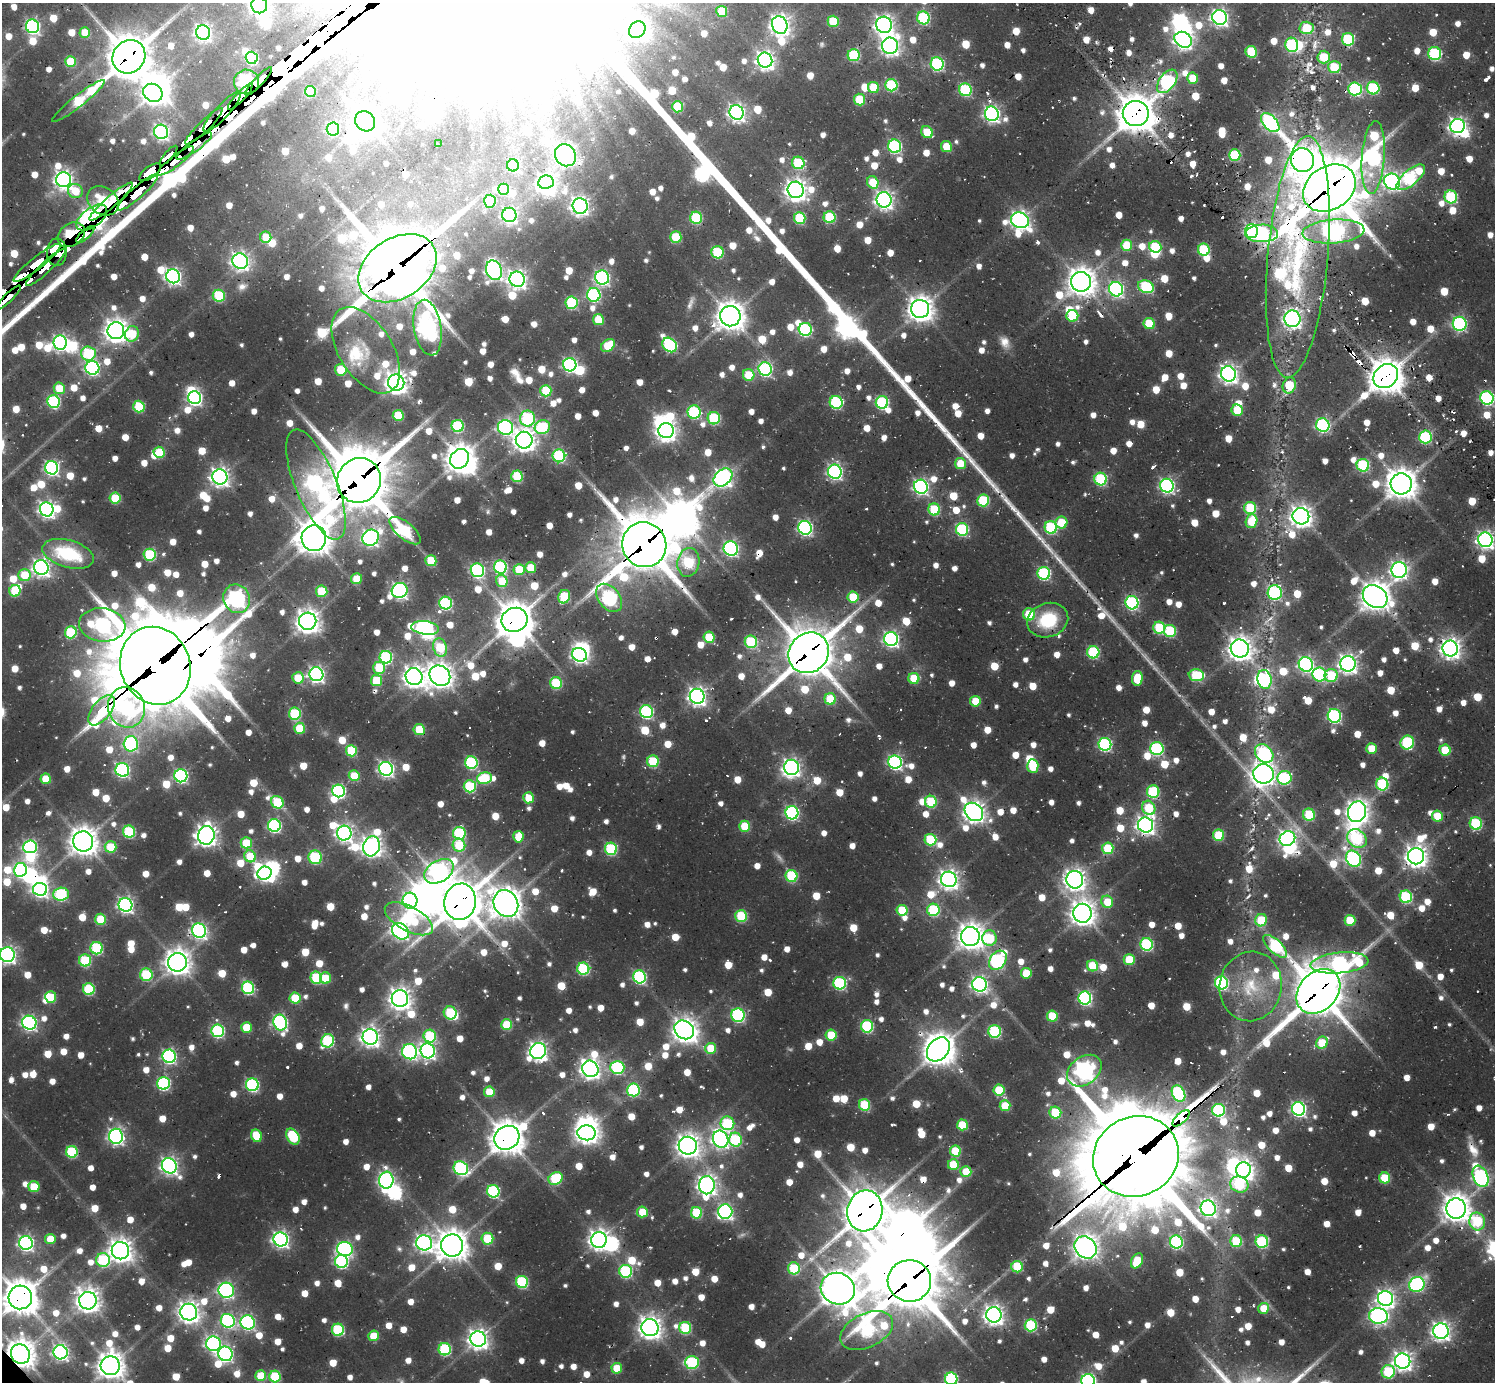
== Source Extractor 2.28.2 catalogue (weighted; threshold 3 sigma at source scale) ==
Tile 10 of 4 x 4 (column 2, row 3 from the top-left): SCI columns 1850-3342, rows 1795-3174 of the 6328 x 6302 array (HDU 1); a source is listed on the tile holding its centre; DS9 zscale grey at full resolution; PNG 1497 x 1384 px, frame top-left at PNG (2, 3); each listed source drawn as its Kron ellipse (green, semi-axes under 4 px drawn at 4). Shown black and unused: <1% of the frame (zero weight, under 2 of 3 exposures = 12% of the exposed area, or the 3 px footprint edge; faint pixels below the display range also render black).
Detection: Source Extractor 2.28.2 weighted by HDU 2 'WHT'; one run over the whole footprint, this tile lists its part. Background 0.0797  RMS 0.01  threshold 0.0451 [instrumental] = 3 sigma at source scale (4.5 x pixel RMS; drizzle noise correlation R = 1.50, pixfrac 1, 0.05/0.05 arcsec/px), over >= 5 px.
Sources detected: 1558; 17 too faint to see at this stretch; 61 inside a brighter object's white glare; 22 cosmic-ray / hot-pixel residue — neither listed nor drawn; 39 inside a brighter listed object's ellipse — not listed separately; of the other 1419, all 500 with FLUX_AUTO >= 33.4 (the completeness limit of this list) listed and drawn (919 fainter detections not listed), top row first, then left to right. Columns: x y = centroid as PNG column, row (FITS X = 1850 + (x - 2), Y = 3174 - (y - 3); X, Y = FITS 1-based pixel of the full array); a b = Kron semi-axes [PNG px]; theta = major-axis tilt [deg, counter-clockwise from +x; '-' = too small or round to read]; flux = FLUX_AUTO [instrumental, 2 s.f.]
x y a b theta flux
259 5 8 8 - 650
722 11 5 5 - 44
1220 17 7 7 - 450
923 18 6 6 - 130
833 21 5 5 - 53
780 25 9 7 -66 700
884 25 8 8 - 600
32 26 7 6 - 290
1306 28 7 6 - 51
637 30 9 7 50 310
85 33 5 5 - 34
203 33 7 7 - 400
1348 39 6 6 - 99
1183 40 9 7 -32 590
1292 45 7 6 - 130
890 46 8 8 - 580
1251 52 6 5 - 62
1435 54 6 6 - 140
854 55 6 6 - 94
129 57 17 16 - 4100
1324 57 6 6 - 41
252 58 6 6 - 140
765 60 7 7 - 590
70 61 5 5 - 42
937 64 6 6 - 170
1334 67 6 6 - 54
1193 78 5 5 - 40
259 81 19 5 46 2200
1167 81 13 7 54 190
246 82 12 12 - 900
891 85 6 6 - 110
874 87 5 5 - 43
1373 88 6 6 - 100
1355 89 7 6 - 170
965 90 6 6 - 130
310 91 5 5 - 51
153 93 10 8 -32 980
240 96 18 4 47 2300
859 100 6 5 - 53
78 101 33 6 38 110
677 107 6 5 - 67
222 112 26 7 47 5700
736 112 7 7 - 450
1136 113 13 12 - 3000
992 114 7 7 - 400
365 121 10 9 - 1500
1270 123 11 6 -47 370
204 126 25 5 44 4600
1457 126 7 7 - 510
333 129 6 6 - 130
161 132 7 7 - 330
927 132 6 5 - 39
438 144 4 3 - 91
194 146 21 5 36 1100
895 146 7 6 - 180
946 146 6 5 - 35
565 155 11 10 - 770
1235 155 6 5 - 88
168 156 12 3 49 570
1373 157 36 11 86 320
1303 160 12 11 - 1100
176 161 23 5 38 1300
798 163 6 6 - 88
513 165 6 6 - 82
150 172 13 6 35 3200
1411 177 17 7 41 160
64 180 7 7 - 590
546 182 8 6 7 520
873 182 6 5 - 40
1392 182 8 7 - 450
1329 188 28 21 33 6600
504 189 6 5 - 47
796 190 8 8 - 840
75 191 7 7 - 34
138 192 26 6 41 1500
1451 197 6 6 - 110
884 200 7 7 - 550
103 201 17 13 -36 660
111 201 28 5 41 1800
490 201 6 5 - 69
580 206 8 7 - 540
509 215 7 7 - 360
830 217 6 6 - 90
92 218 18 9 37 2000
696 218 6 6 - 100
800 218 6 5 - 77
1020 220 9 8 - 600
1252 231 7 6 - 270
1333 231 31 12 4 470
1262 233 16 9 1 200
71 235 15 11 34 950
85 235 11 4 43 570
266 237 5 5 - 34
676 237 6 5 - 60
1127 245 5 5 - 47
1155 247 6 5 - 83
1204 250 6 6 - 94
57 252 14 10 88 3600
718 252 6 6 - 88
1298 257 121 30 85 260
240 261 8 7 - 510
37 263 29 6 38 2400
46 267 27 5 43 1500
397 268 42 30 33 8600
494 270 10 7 -70 480
173 276 7 7 - 410
602 277 7 7 - 280
517 279 8 7 - 600
1081 282 10 10 - 1500
1146 287 8 6 -23 120
1116 289 7 7 - 300
594 295 7 6 - 180
219 296 6 6 - 77
9 298 16 3 44 360
571 303 6 6 - 110
920 309 9 9 - 1300
730 316 10 10 - 1600
1072 316 6 6 - 49
1292 319 8 8 - 450
598 320 5 5 - 45
1149 324 6 5 - 48
1460 324 7 7 - 210
428 328 28 13 -81 730
805 329 6 6 - 160
116 331 8 8 - 1000
132 334 8 6 67 48
60 342 7 6 - 320
608 345 7 5 41 46
670 345 8 6 -44 160
366 350 48 26 -58 61
88 353 7 7 - 92
570 365 7 6 - 270
92 368 7 7 - 250
765 369 7 6 - 210
341 370 6 6 - 55
1229 374 8 7 - 580
749 375 6 5 - 40
1386 376 13 11 42 2400
396 383 8 8 - 990
1289 385 8 6 72 45
59 388 6 5 - 34
546 391 5 5 - 60
195 398 6 6 - 310
1487 398 7 6 - 200
54 401 6 6 - 140
836 402 6 6 - 130
882 402 6 6 - 150
139 407 6 5 - 78
1237 410 6 5 - 36
694 412 7 6 - 130
398 415 5 5 - 53
527 418 8 7 - 140
714 418 6 6 - 110
1323 425 7 6 - 200
458 426 6 6 - 120
506 427 7 7 - 270
542 427 7 7 - 96
666 431 8 7 - 680
1425 437 6 6 - 130
524 440 8 8 - 920
159 452 5 5 - 52
559 456 6 6 - 140
460 459 10 8 52 1600
960 463 5 5 - 33
1363 465 6 6 - 110
52 468 7 6 - 310
835 472 7 7 - 310
517 476 6 5 - 81
220 477 7 7 - 620
723 477 10 7 42 530
1101 479 6 6 - 130
359 480 23 21 55 7100
316 484 59 20 -67 500
1401 484 10 10 - 1700
1167 486 7 6 - 300
921 487 7 7 - 330
115 498 5 5 - 57
983 500 6 6 - 83
1250 508 6 6 - 76
47 509 7 6 - 430
934 509 6 6 - 73
1301 516 8 8 - 860
1251 521 7 5 71 47
1061 523 6 6 - 43
1051 527 6 6 - 120
805 528 7 6 - 280
962 529 6 6 - 140
405 531 19 8 -39 140
314 538 13 12 - 1900
371 538 8 7 - 380
1485 540 7 7 - 500
644 545 23 22 - 6300
731 549 7 7 - 260
68 554 26 13 -16 78
150 555 6 6 - 100
431 561 5 5 - 52
688 562 14 11 79 90
41 567 7 7 - 500
500 567 6 6 - 180
531 568 5 5 - 40
519 569 5 5 - 49
477 570 7 6 - 220
1399 570 8 7 - 470
1044 573 6 6 - 160
24 575 6 5 - 39
356 579 5 5 - 35
502 581 6 5 - 34
400 590 8 7 - 380
15 591 6 5 - 62
322 591 5 5 - 56
1275 593 7 7 - 160
564 597 7 6 - 73
853 597 5 5 - 56
1375 597 13 10 -37 1600
609 598 16 10 -51 270
237 599 15 13 -62 490
446 603 6 6 - 160
1132 603 7 6 - 210
1029 614 6 6 - 48
514 620 13 12 - 2600
1048 620 21 17 19 62
308 621 8 8 - 1100
102 625 23 16 -6 370
425 628 14 6 -8 320
1159 628 6 6 - 70
1170 631 6 6 - 89
71 632 6 6 - 89
709 637 5 5 - 51
891 639 7 7 - 350
751 642 6 6 - 98
440 647 9 6 -72 70
1450 648 8 7 - 720
1240 649 9 9 - 1100
1093 652 6 6 - 120
809 653 21 19 46 4700
579 655 8 6 -28 340
386 657 6 6 - 140
1306 664 7 7 - 360
1348 664 8 7 - 620
155 666 39 35 -69 12000
379 668 6 6 - 66
316 674 7 7 - 380
1319 674 7 6 - 150
1196 675 7 6 - 86
1331 675 7 6 - 64
440 676 11 9 -40 1200
414 677 9 8 - 880
298 678 6 5 - 39
914 678 5 5 - 47
1137 678 7 5 87 43
1264 679 9 7 -80 130
376 680 6 5 - 51
556 683 6 6 - 86
697 696 7 7 - 560
830 699 6 5 - 51
975 701 5 5 - 36
127 707 20 18 -71 210
101 710 18 9 52 400
646 712 6 6 - 180
295 714 6 6 - 94
1334 716 7 6 - 190
300 728 5 5 - 48
419 730 5 5 - 44
1407 743 7 6 - 130
131 744 8 7 - 250
1105 744 6 6 - 190
1157 749 7 6 - 170
1372 749 5 5 - 35
1445 750 5 5 - 49
351 751 5 5 - 61
1264 754 10 8 -48 170
653 761 6 6 - 77
895 762 7 6 - 270
471 763 6 6 - 140
1033 766 7 5 -86 52
791 767 7 7 - 480
386 769 7 6 - 350
122 770 7 6 - 230
1264 774 10 9 - 840
181 776 6 6 - 220
354 776 5 5 - 41
484 778 7 6 - 77
1284 778 7 6 - 140
46 779 5 5 - 37
1382 784 6 6 - 99
470 786 6 6 - 110
338 791 6 6 - 230
1153 792 6 6 - 98
529 798 5 5 - 36
277 802 6 6 - 79
931 802 6 6 - 66
1149 808 7 6 - 57
974 812 10 8 -45 870
1357 812 10 9 - 970
792 813 6 6 - 230
1309 815 6 6 - 68
1437 816 5 5 - 38
1476 823 6 6 - 110
274 825 6 6 - 200
1145 825 7 7 - 600
745 826 5 5 - 52
129 832 6 6 - 100
344 833 7 7 - 480
459 833 6 6 - 130
206 835 9 8 - 810
1219 835 6 5 - 65
518 837 6 5 - 36
1287 838 8 7 - 480
1357 839 10 8 -40 100
930 840 6 6 - 77
83 841 10 10 - 1500
246 843 5 5 - 43
459 845 6 6 - 56
372 846 10 8 74 760
30 847 7 6 - 210
111 847 6 5 - 54
1108 848 6 5 - 58
611 849 6 6 - 120
250 856 6 5 - 46
1416 856 8 8 - 910
315 857 7 6 - 99
1353 859 8 7 - 270
20 870 7 6 - 220
439 871 16 10 31 490
264 873 7 6 - 300
791 876 6 6 - 99
949 879 8 7 - 700
1075 880 9 8 - 840
40 889 7 6 - 330
61 894 8 6 3 130
1406 897 6 6 - 130
410 901 8 7 - 230
460 902 18 16 80 3500
1107 902 6 5 - 35
506 903 14 12 -59 1700
125 905 7 6 - 360
902 910 5 5 - 52
933 910 6 6 - 110
1082 913 9 9 - 1200
741 916 6 6 - 82
100 919 5 5 - 51
409 919 26 12 -28 110
1261 920 6 6 - 54
1350 920 5 5 - 49
199 931 7 7 - 340
400 931 9 7 -39 420
970 936 9 9 - 1300
989 938 7 7 - 71
1147 944 6 6 - 140
1275 946 15 6 -42 140
97 948 6 6 - 120
7 955 7 7 - 400
85 960 6 6 - 87
998 960 10 7 52 220
1129 960 5 5 - 47
177 962 9 9 - 1200
1339 963 29 10 5 280
1092 966 5 5 - 50
583 969 6 6 - 120
1026 973 5 5 - 34
146 975 6 6 - 90
640 977 6 6 - 180
316 978 6 6 - 88
325 978 5 5 - 36
840 983 6 6 - 160
1221 983 6 6 - 190
979 984 7 7 - 410
1251 986 35 31 79 69
248 988 6 6 - 150
89 989 6 6 - 99
1318 991 25 19 47 4800
51 997 6 5 - 37
295 998 5 5 - 54
400 998 8 8 - 880
1085 998 6 6 - 210
450 1013 6 6 - 91
738 1015 7 6 - 180
1052 1016 5 5 - 51
29 1023 7 6 - 320
280 1023 8 6 -70 290
507 1025 5 5 - 58
867 1026 6 6 - 130
246 1027 5 5 - 40
684 1030 10 8 -39 1100
218 1031 6 6 - 170
995 1031 6 6 - 130
831 1035 5 5 - 46
430 1036 6 6 - 83
370 1037 8 7 - 620
328 1041 7 6 - 130
1322 1043 6 5 - 47
711 1048 5 5 - 35
938 1049 13 10 50 2300
428 1051 7 7 - 390
538 1051 8 8 - 580
410 1052 8 7 - 280
169 1056 7 6 - 260
617 1067 7 6 - 170
590 1069 8 7 - 750
1084 1071 19 14 37 660
164 1083 6 6 - 170
252 1085 6 6 - 180
633 1090 6 6 - 140
999 1090 5 5 - 54
489 1092 5 5 - 38
1178 1093 8 6 -60 160
864 1105 6 5 - 69
1005 1106 5 5 - 47
1299 1109 7 6 - 300
1218 1110 6 6 - 160
1055 1113 6 5 - 69
1181 1118 11 5 43 560
727 1123 7 6 - 97
962 1125 5 5 - 52
587 1133 9 7 -5 820
116 1136 7 7 - 380
256 1136 6 5 - 40
293 1136 9 6 -58 97
507 1138 13 11 35 2100
721 1139 9 7 -63 500
735 1140 7 6 - 92
688 1146 9 9 - 1000
955 1151 5 5 - 56
72 1152 6 6 - 93
1136 1156 43 39 26 16000
953 1165 5 5 - 47
169 1166 8 7 - 500
461 1168 7 6 - 180
1243 1170 8 7 - 780
966 1172 5 5 - 34
1480 1176 11 7 -67 310
556 1178 7 6 - 90
1385 1178 5 5 - 59
386 1180 8 7 - 380
1239 1184 9 7 -22 94
707 1185 9 8 - 670
34 1187 5 5 - 45
493 1191 6 6 - 140
1208 1208 8 7 - 470
1456 1208 10 10 - 1400
725 1211 7 7 - 290
865 1211 20 17 79 3400
642 1212 5 5 - 37
697 1213 6 5 - 76
1477 1221 9 7 -76 93
50 1239 5 5 - 34
281 1239 7 7 - 410
487 1239 6 6 - 57
599 1240 8 7 - 780
1236 1241 6 6 - 69
1176 1242 6 6 - 170
1262 1242 6 6 - 130
26 1243 7 6 - 360
424 1243 8 7 - 480
452 1245 11 11 - 1700
1085 1247 12 10 -45 1100
345 1249 8 7 - 280
120 1251 9 8 - 1000
103 1260 7 7 - 110
341 1261 6 6 - 180
1137 1261 8 5 63 41
1017 1267 6 5 - 49
794 1268 6 6 - 68
626 1271 6 6 - 140
909 1281 22 20 -4 6200
522 1282 6 6 - 120
1417 1284 8 7 - 190
838 1289 17 15 -24 2100
226 1290 8 7 - 270
20 1297 12 12 - 2300
1385 1299 7 7 - 510
88 1301 9 8 - 1100
1264 1308 5 5 - 35
189 1312 8 8 - 860
994 1315 8 7 - 730
1378 1316 9 7 -6 360
228 1321 7 6 - 220
248 1322 7 7 - 250
1031 1325 6 6 - 110
650 1328 9 8 - 930
685 1328 6 6 - 86
338 1330 6 6 - 110
867 1330 28 17 26 200
1441 1331 7 7 - 590
373 1336 5 5 - 37
478 1339 8 7 - 770
213 1344 7 7 - 330
445 1349 6 6 - 130
60 1352 7 7 - 350
20 1354 10 9 - 1500
225 1354 7 7 - 290
1403 1361 8 7 - 620
692 1362 7 6 - 120
110 1366 9 9 - 1300
617 1368 5 5 - 33
1388 1372 7 6 - 92
261 1376 5 5 - 51
275 1377 6 6 - 80
951 1379 6 6 - 160
1088 1381 7 7 - 300
Overlapping masked pixels (flux is a lower limit): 61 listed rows (the first 20) at x y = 129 57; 259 81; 1167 81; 246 82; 1355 89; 240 96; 222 112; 1136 113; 204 126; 1457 126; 194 146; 168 156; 1303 160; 176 161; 150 172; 1329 188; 138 192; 103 201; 111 201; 92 218
Isophote crosses this tile's border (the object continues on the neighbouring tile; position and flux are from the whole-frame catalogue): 7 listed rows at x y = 259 5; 1485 540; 7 955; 20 1297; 20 1354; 951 1379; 1088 1381
Unlisted compact peaks at least as high as the median listed source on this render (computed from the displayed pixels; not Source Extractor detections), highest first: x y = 907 379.